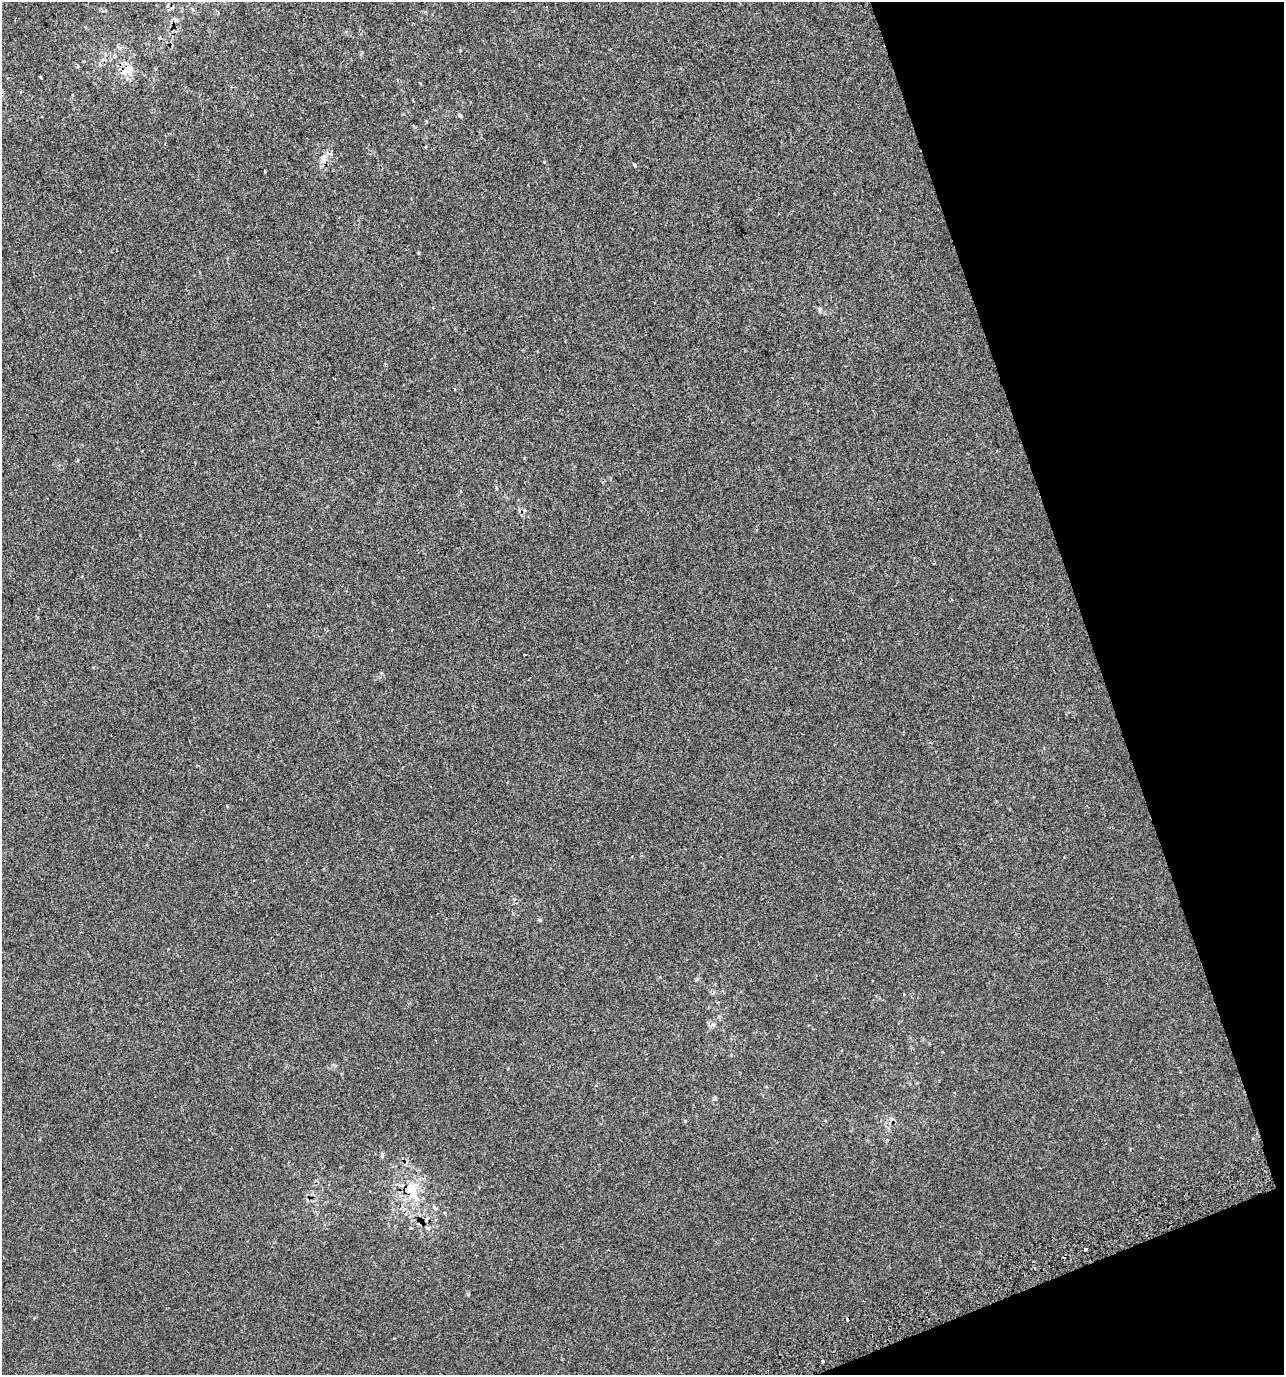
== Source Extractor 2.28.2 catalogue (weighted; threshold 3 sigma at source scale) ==
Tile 12 of 4 x 4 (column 4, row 3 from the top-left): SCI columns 3988-5269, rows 1413-2785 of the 5358 x 5574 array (HDU 1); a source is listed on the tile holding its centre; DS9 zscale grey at full resolution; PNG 1286 x 1377 px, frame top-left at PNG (2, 2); no overlay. Shown black and unused: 17% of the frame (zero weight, under 2 of 3 exposures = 2% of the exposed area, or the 3 px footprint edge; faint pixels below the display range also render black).
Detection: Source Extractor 2.28.2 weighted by HDU 2 'WHT'; one run over the whole footprint, this tile lists its part. Background 4.20e-05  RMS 0.0036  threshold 0.0162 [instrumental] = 3 sigma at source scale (4.5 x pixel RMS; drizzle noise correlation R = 1.50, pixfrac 1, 0.0396/0.0396 arcsec/px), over >= 5 px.
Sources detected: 17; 3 cosmic-ray / hot-pixel residue — not listed; the other 14 listed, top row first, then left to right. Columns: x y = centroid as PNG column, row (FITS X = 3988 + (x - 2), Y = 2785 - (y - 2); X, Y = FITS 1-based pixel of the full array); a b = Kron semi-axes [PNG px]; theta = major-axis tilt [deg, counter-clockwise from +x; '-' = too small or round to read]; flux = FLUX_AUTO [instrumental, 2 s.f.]
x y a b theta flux
174 19 10 2 -36 0.54
77 67 4 3 - 2.3
127 69 18 8 38 4.5
460 115 5 4 - 0.51
324 158 11 7 73 1.8
635 165 4 3 - 0.99
455 389 3 3 - 0.32
524 655 2 2 - 0.32
540 920 6 4 -71 0.4
382 1155 7 5 89 0.63
410 1190 14 10 -39 10
1086 1249 3 3 - 1.1
468 1295 4 3 - 0.41
823 1361 3 3 - 1.1
Overlapping masked pixels (flux is a lower limit): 2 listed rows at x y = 127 69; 410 1190
Unlisted compact peaks at least as high as the median listed source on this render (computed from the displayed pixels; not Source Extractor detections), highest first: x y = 544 162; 697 979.